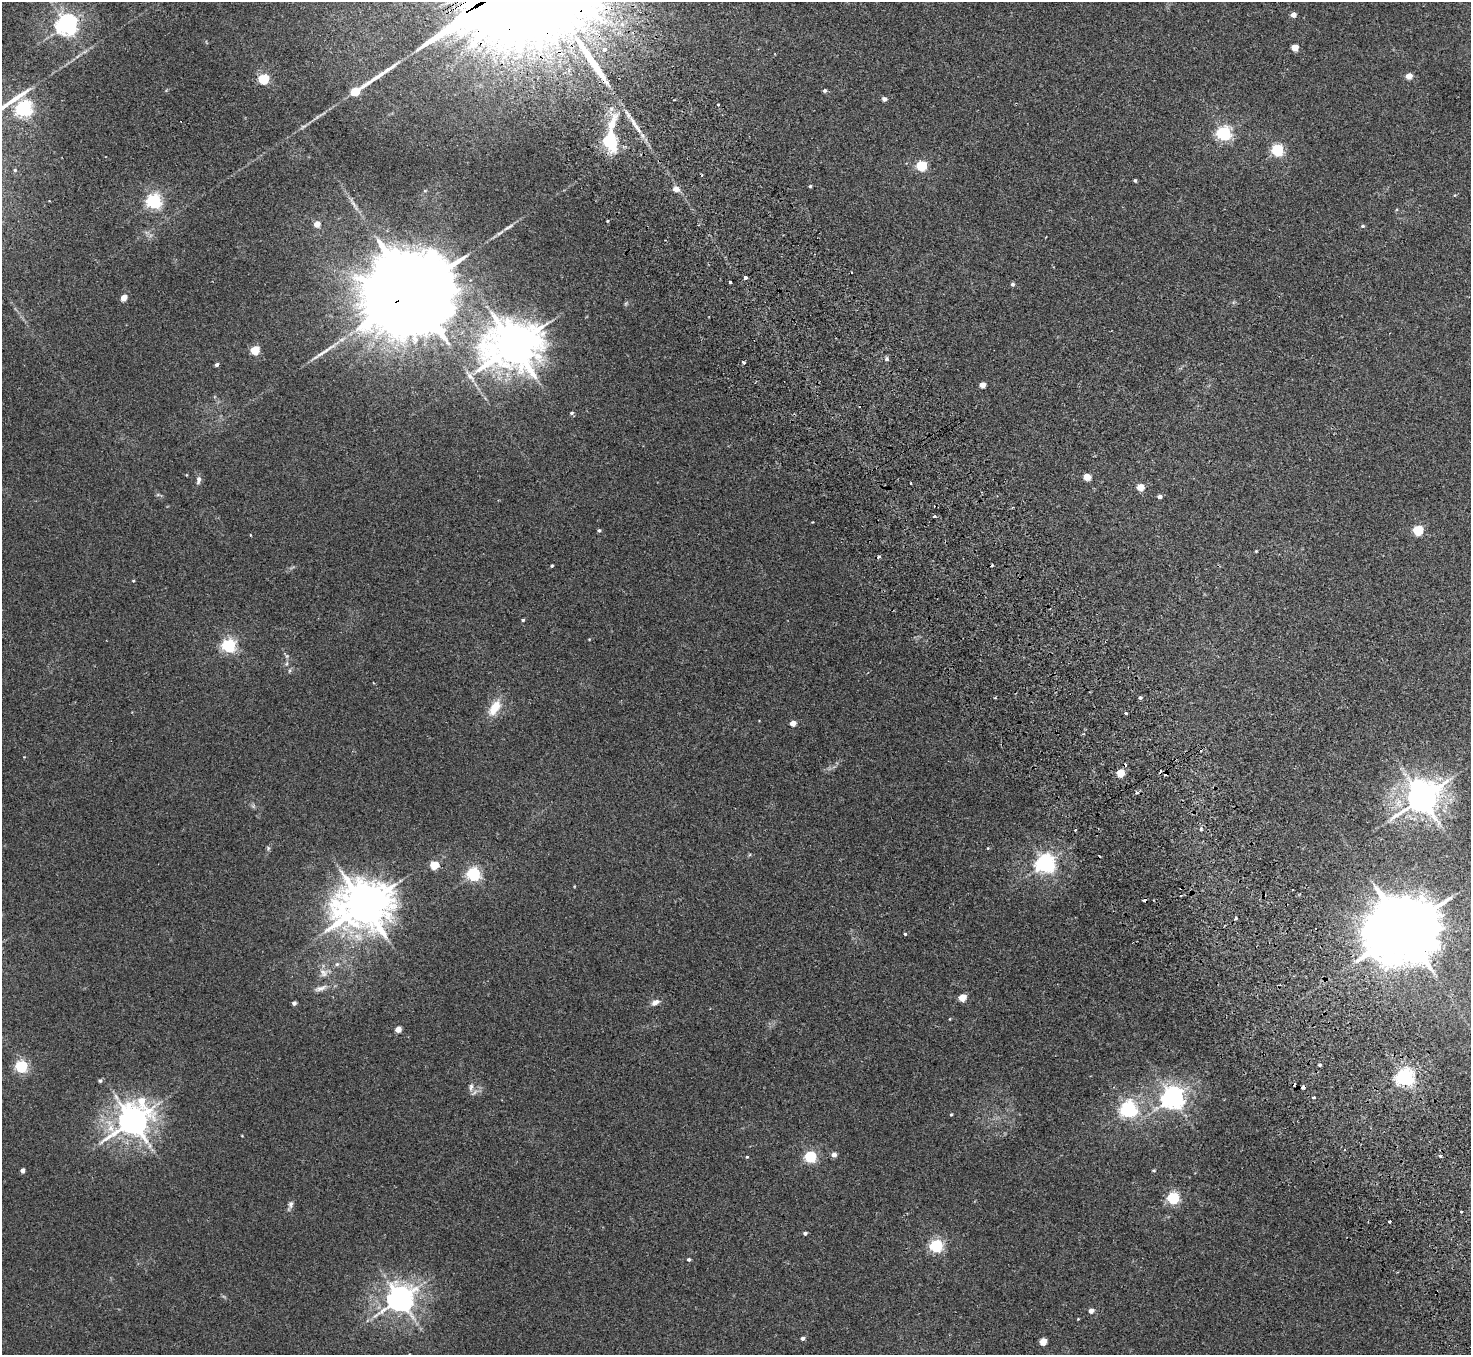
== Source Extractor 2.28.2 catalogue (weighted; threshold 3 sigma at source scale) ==
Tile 6 of 4 x 4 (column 2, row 2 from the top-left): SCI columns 1521-2989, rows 2906-4258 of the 5982 x 5946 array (HDU 1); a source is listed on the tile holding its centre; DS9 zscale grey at full resolution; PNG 1473 x 1357 px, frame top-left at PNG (2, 2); no overlay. Shown black and unused: <1% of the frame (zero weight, under 2 of 3 exposures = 3% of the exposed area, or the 3 px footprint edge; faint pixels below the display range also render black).
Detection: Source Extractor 2.28.2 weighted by HDU 2 'WHT'; one run over the whole footprint, this tile lists its part. Background 0.0178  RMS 0.0058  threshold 0.0263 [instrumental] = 3 sigma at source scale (4.5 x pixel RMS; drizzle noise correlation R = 1.50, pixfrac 1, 0.05/0.05 arcsec/px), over >= 5 px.
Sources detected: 129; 1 too faint to see at this stretch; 9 cosmic-ray / hot-pixel residue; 6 long thin detections or spike segments (spike, bleed or trail) — not listed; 1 inside a brighter listed object's ellipse — not listed separately; the other 112 listed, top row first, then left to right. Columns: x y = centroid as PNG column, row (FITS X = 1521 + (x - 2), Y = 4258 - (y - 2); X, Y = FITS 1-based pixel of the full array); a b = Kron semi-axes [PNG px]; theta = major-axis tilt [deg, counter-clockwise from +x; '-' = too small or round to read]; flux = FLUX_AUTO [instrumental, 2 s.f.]
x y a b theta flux
1293 15 4 4 - 4.1
66 25 7 7 - 400
1295 47 5 5 - 11
604 49 4 3 - 5.6
1409 76 5 4 - 7.3
263 79 5 5 - 55
825 90 4 4 - 1.3
355 91 6 5 - 22
884 99 5 5 - 1.7
718 104 3 3 - 1.5
24 108 6 6 - 200
303 127 12 4 32 1.7
638 128 23 5 -60 6
1224 133 6 6 - 140
610 140 24 14 -80 29
1277 150 6 5 - 82
921 166 5 5 - 50
15 170 4 4 - 0.68
702 175 3 3 - 0.67
1135 180 5 4 - 0.7
810 186 3 3 - 0.8
676 189 5 5 - 5.3
154 201 6 6 - 160
607 221 4 3 - 0.51
317 224 4 4 - 8.7
1363 226 5 4 - 0.9
745 277 3 3 - 3.9
730 282 3 3 - 2.6
1013 284 4 4 - 1.3
413 291 32 20 29 19000
124 298 5 4 - 8.8
513 346 16 13 11 2500
255 350 5 5 - 24
887 359 6 4 -47 0.99
743 362 4 3 - 3.5
216 365 4 4 - 1.6
982 385 5 4 - 6.4
571 413 5 4 - 1
1087 477 5 4 - 10
198 480 10 5 83 2.3
911 483 3 3 - 1.1
1140 487 5 5 - 11
1160 496 5 4 - 1.9
934 516 3 3 - 2.5
812 522 2 2 - 0.35
599 530 4 4 - 0.88
1418 530 5 5 - 44
250 535 4 2 - 0.43
1256 551 4 3 - 0.5
879 556 5 3 - 0.96
552 566 3 3 - 0.73
133 581 4 4 - 0.5
523 620 4 3 - 0.74
229 645 6 5 - 130
287 664 8 3 71 1.1
995 698 3 2 - 0.65
1141 698 3 3 - 4.8
495 708 24 12 57 10
1126 713 3 3 - 4.4
793 723 4 4 - 5.9
1083 734 3 3 - 0.71
1121 773 5 5 - 17
1166 773 4 3 - 5.5
1137 793 3 3 - 2.4
1422 798 10 9 - 1200
1201 829 6 5 - 1
1075 830 3 3 - 0.51
268 848 6 4 73 0.98
988 848 4 3 - 0.5
1045 864 7 6 - 300
434 865 5 5 - 18
473 874 6 5 - 130
364 905 15 13 14 2600
1404 929 20 17 25 6700
905 934 3 3 - 1.6
337 964 6 6 - 1.2
324 973 13 11 -39 4.3
320 988 18 7 17 3.7
962 998 5 4 - 14
655 1002 11 7 28 2.9
294 1003 4 4 - 2
950 1019 4 3 - 0.4
398 1029 5 4 - 7.5
1320 1065 4 3 - 0.84
21 1066 5 5 - 90
1405 1077 6 6 - 260
100 1081 5 4 - 1.2
471 1087 12 5 80 2.3
1172 1098 7 7 - 470
1314 1098 3 3 - 2.7
1128 1109 6 6 - 200
951 1114 4 3 - 0.62
132 1121 12 9 50 1100
242 1136 4 3 - 0.42
834 1155 5 5 - 3.4
1440 1156 3 3 - 2.5
747 1157 4 3 - 0.6
810 1157 5 5 - 76
22 1170 4 4 - 2.6
1154 1170 4 4 - 0.73
1173 1198 5 5 - 75
290 1205 14 6 71 2.2
1461 1212 3 3 - 1.6
1389 1221 3 3 - 2.3
805 1233 4 3 - 1.4
936 1246 6 5 - 99
689 1260 4 4 - 1
1398 1272 4 2 - 0.49
400 1299 9 8 - 770
1091 1311 5 5 - 3.2
802 1338 5 4 - 1.9
1043 1342 5 4 - 11
Overlapping masked pixels (flux is a lower limit): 2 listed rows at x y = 413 291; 1166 773